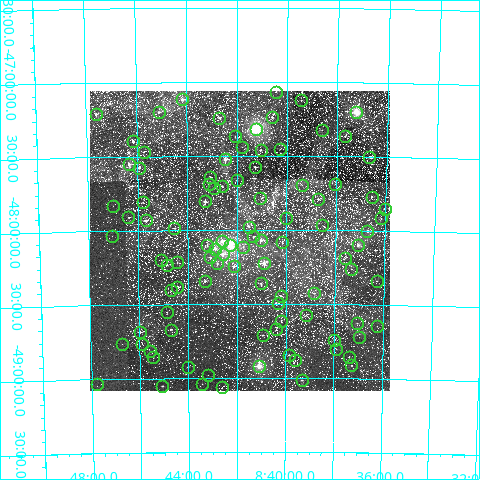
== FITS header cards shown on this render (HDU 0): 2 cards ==
NAXIS1  =                  300
NAXIS2  =                  300

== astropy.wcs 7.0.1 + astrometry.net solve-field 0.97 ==
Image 300 x 300 px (HDU 0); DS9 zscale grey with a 90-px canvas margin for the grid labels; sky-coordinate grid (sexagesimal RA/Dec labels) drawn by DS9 from the SOLVED WCS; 100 Tycho-2 reference stars matched to detected sources circled (green)
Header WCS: RA---TAN/DEC--TAN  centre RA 08:41:53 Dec -48:04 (130.47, -48.07 deg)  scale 24.4 arcsec/px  FOV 121.9' x 121.9'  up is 0 deg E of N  parity normal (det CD < 0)
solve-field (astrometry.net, Tycho-2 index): VERIFIED the header's WCS against the Tycho-2 star catalogue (verified at 4 index scales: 28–76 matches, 0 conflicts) and refined it, rather than solving blind
Solved WCS: RA---TAN-SIP/DEC--TAN-SIP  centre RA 08:41:53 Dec -48:04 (130.47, -48.07 deg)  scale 24.4 arcsec/px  FOV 121.9' x 121.7'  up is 0 deg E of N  parity normal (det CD < 0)
The solver's refit moves the header's centre by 4.1 arcsec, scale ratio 0.9997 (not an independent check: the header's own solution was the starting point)
Tycho-2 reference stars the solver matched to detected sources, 100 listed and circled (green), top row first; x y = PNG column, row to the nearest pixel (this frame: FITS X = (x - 90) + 1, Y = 300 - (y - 91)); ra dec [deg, ICRS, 3 dp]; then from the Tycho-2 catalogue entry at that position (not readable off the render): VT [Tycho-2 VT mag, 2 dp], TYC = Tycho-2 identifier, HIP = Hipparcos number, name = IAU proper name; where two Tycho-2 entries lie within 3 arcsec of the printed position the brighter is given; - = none
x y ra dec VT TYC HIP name
276 92 130.107 -47.065 11.06 8155-29-1 - -
182 99 131.040 -47.116 7.20 8155-1099-1 42868 -
301 100 129.861 -47.121 10.64 8155-781-1 - -
159 112 131.277 -47.200 8.93 8155-3483-1 - -
356 112 129.312 -47.199 8.87 8154-461-1 - -
96 114 131.903 -47.207 9.17 8155-2271-1 - -
272 117 130.149 -47.237 10.67 8155-1115-2 - -
219 118 130.681 -47.240 8.51 8155-3547-1 42747 -
256 129 130.305 -47.317 4.78 8155-3647-1 42624 -
322 130 129.649 -47.321 11.02 8155-2977-1 - -
235 136 130.517 -47.366 10.27 8155-2515-1 - -
345 136 129.420 -47.362 8.19 8155-2477-1 42321 -
133 141 131.537 -47.395 8.23 8155-3101-1 43037 -
242 147 130.444 -47.439 10.40 8155-3181-1 - -
280 149 130.065 -47.453 10.91 8155-3145-1 - -
261 150 130.262 -47.460 8.89 8155-3367-1 - -
144 152 131.430 -47.469 10.78 8155-3359-1 - -
369 157 129.171 -47.500 7.77 8154-70-1 42240 -
225 159 130.618 -47.521 6.76 8155-3827-1 42728 -
129 164 131.581 -47.550 6.89 8155-896-1 43057 -
255 167 130.316 -47.575 8.55 8155-1704-1 - -
139 168 131.480 -47.576 8.85 8155-618-1 43011 -
210 177 130.771 -47.642 8.18 8155-956-1 - -
237 180 130.502 -47.665 9.21 8155-2404-1 - -
209 184 130.779 -47.687 8.72 8155-1448-1 - -
335 184 129.512 -47.686 11.30 8155-1468-1 - -
302 185 129.844 -47.696 10.33 8155-2066-1 - -
222 186 130.648 -47.704 9.91 8155-754-1 - -
214 188 130.729 -47.716 10.38 8155-456-1 - -
372 197 129.142 -47.770 11.04 8154-319-1 - -
260 198 130.269 -47.787 10.45 8155-2114-1 - -
318 199 129.680 -47.788 8.10 8155-2896-1 42399 -
205 201 130.819 -47.807 7.33 8155-6519-1 - -
143 202 131.447 -47.808 9.57 8155-64-1 - -
113 206 131.747 -47.830 9.21 8155-3590-1 - -
385 209 129.003 -47.851 10.58 8154-402-1 - -
128 217 131.594 -47.909 8.29 8155-1394-1 43069 -
286 218 130.004 -47.918 10.20 8155-578-1 - -
381 218 129.041 -47.914 9.86 8154-519-1 - -
146 220 131.420 -47.931 8.32 8155-2360-1 - -
322 225 129.635 -47.967 10.93 8155-2926-1 - -
249 227 130.377 -47.978 10.01 8155-2456-1 - -
174 228 131.131 -47.986 7.90 8155-2136-1 42900 -
367 231 129.178 -47.998 7.36 8154-6179-1 42242 -
112 236 131.763 -48.034 10.16 8155-2744-1 - -
253 236 130.331 -48.043 9.13 8155-716-1 - -
261 240 130.257 -48.067 7.71 8155-3716-1 42605 -
222 241 130.652 -48.075 8.66 8155-3280-1 - -
282 242 130.041 -48.081 9.68 8155-928-1 - -
207 245 130.803 -48.100 9.08 8155-2702-1 - -
230 245 130.567 -48.099 5.44 8155-2250-1 42712 -
358 245 129.274 -48.098 10.83 8154-437-1 - -
243 247 130.437 -48.115 9.74 8155-1518-1 - -
215 249 130.721 -48.128 8.65 8155-4927-1 - -
223 254 130.645 -48.164 7.22 8155-6517-1 42738 -
210 257 130.768 -48.184 8.83 8155-1758-1 42787 -
345 258 129.401 -48.186 10.93 8155-3258-1 - -
161 260 131.268 -48.201 10.74 8155-1988-1 - -
177 262 131.107 -48.218 9.18 8155-1916-1 - -
217 263 130.700 -48.226 9.11 8155-3626-1 - -
264 263 130.223 -48.226 6.90 8155-3939-1 42595 -
167 265 131.211 -48.237 10.11 8155-3256-1 - -
234 266 130.531 -48.245 8.19 8155-2184-1 42698 -
351 269 129.338 -48.260 11.57 8154-19-2 - -
205 281 130.828 -48.345 8.83 8155-5233-1 - -
377 281 129.071 -48.339 11.05 8154-6737-1 - -
261 283 130.255 -48.361 9.39 8155-5269-1 - -
177 287 131.106 -48.383 8.59 8155-5373-1 - -
171 290 131.170 -48.401 10.63 8155-5920-1 - -
314 293 129.710 -48.426 9.36 8155-6105-1 - -
281 296 130.052 -48.446 7.88 8155-5217-1 42526 -
278 303 130.079 -48.495 11.46 8155-5838-1 - -
167 312 131.213 -48.551 10.94 8155-6301-1 - -
306 315 129.792 -48.576 9.53 8155-6139-1 - -
281 321 130.047 -48.614 10.18 8155-6366-1 - -
357 323 129.268 -48.625 11.24 8154-6581-1 - -
377 326 129.062 -48.644 10.96 8154-6843-1 - -
276 329 130.099 -48.670 10.81 8155-5744-1 - -
171 330 131.176 -48.672 8.25 8155-5272-1 42914 -
140 332 131.496 -48.687 7.59 8155-5504-1 43017 -
263 335 130.232 -48.712 10.82 8155-5388-1 - -
359 337 129.243 -48.721 10.80 8154-6622-1 - -
334 340 129.501 -48.739 9.02 8155-5755-1 - -
122 344 131.677 -48.766 8.37 8159-148-1 43104 -
142 344 131.476 -48.768 11.39 8159-97-1 - -
336 349 129.482 -48.802 9.57 8159-1297-1 - -
150 351 131.390 -48.815 10.70 8159-1043-1 42979 -
289 355 129.962 -48.847 11.32 8159-1205-1 - -
153 357 131.360 -48.857 9.44 8159-811-1 - -
349 357 129.345 -48.853 10.43 8158-1071-1 - -
295 360 129.901 -48.881 11.51 8159-433-1 - -
351 365 129.318 -48.911 8.44 8158-979-1 - -
259 366 130.272 -48.923 5.85 8159-2762-1 42614 -
188 367 131.008 -48.927 9.81 8159-186-1 - -
208 375 130.800 -48.983 11.05 8159-495-1 - -
302 380 129.830 -49.015 10.23 8159-2551-1 - -
97 384 131.946 -49.031 11.45 8159-228-1 - -
202 384 130.860 -49.041 10.14 8159-971-1 - -
162 386 131.270 -49.055 8.85 8159-1843-1 - -
222 387 130.650 -49.065 11.47 8159-357-1 - -